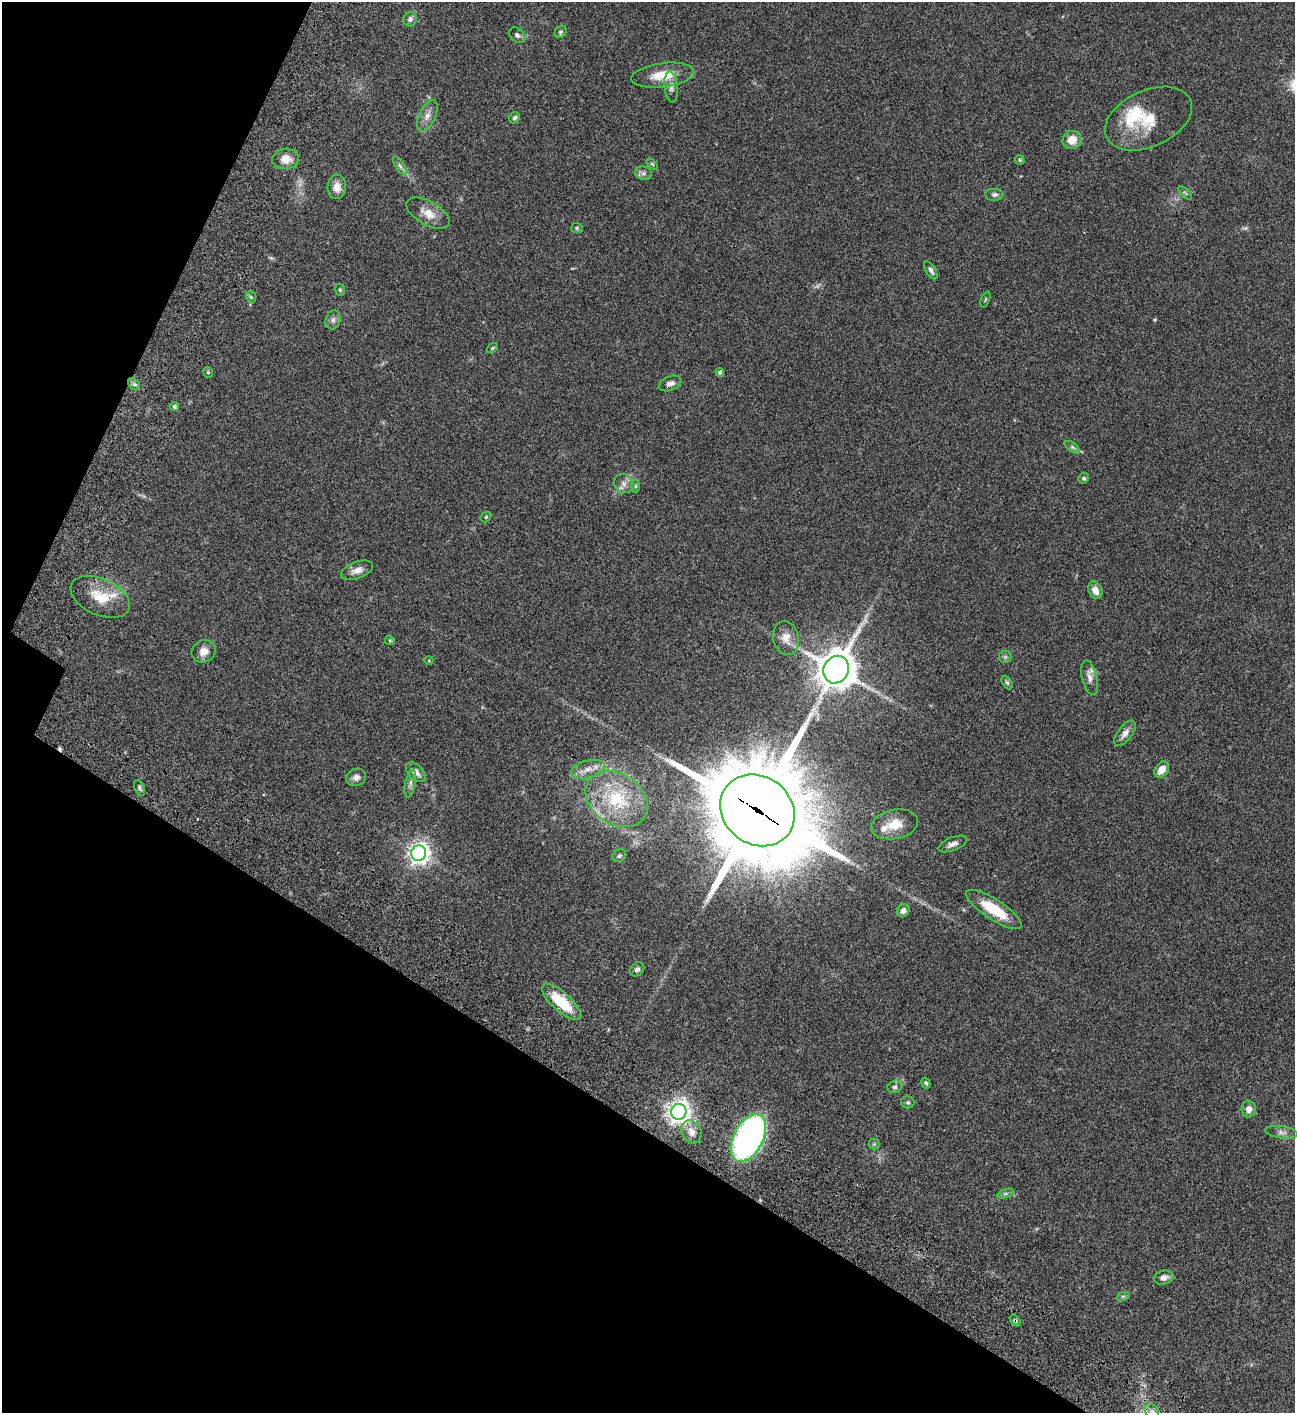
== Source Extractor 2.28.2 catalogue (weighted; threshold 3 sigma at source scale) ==
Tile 9 of 4 x 4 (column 1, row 3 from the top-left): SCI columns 505-1797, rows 1614-3024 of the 6053 x 6052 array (HDU 1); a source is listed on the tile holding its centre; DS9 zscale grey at full resolution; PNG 1297 x 1415 px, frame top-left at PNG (2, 2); each listed source drawn as its Kron ellipse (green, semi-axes under 4 px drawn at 4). Shown black and unused: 26% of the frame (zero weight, under 3 of 4 exposures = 13% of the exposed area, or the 3 px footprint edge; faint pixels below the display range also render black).
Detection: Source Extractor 2.28.2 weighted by HDU 2 'WHT'; one run over the whole footprint, this tile lists its part. Background 0.0647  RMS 0.0059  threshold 0.0264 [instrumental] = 3 sigma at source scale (4.5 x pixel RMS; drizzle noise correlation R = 1.50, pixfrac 1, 0.05/0.05 arcsec/px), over >= 5 px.
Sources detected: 86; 3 too faint to see at this stretch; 1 cosmic-ray / hot-pixel residue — neither listed nor drawn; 5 inside a brighter listed object's ellipse — not listed separately; the other 77 listed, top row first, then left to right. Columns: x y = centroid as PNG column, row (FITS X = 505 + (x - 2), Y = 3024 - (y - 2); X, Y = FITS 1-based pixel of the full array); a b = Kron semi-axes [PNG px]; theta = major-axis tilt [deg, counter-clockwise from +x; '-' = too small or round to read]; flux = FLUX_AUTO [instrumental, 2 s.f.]
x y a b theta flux
410 19 7 6 - 1.8
560 32 7 5 49 0.99
517 35 9 6 -40 1.7
663 75 31 12 7 13
671 87 15 6 -84 2.7
427 116 17 8 65 4.2
515 118 6 5 - 1.3
1149 119 46 28 24 22
1072 140 9 9 - 6.8
286 159 13 10 7 6
1020 160 4 4 - 0.78
652 164 6 4 -44 0.66
400 166 11 4 -58 1.6
643 173 9 6 -14 1.7
337 187 12 9 87 4.9
1185 193 8 3 -45 0.86
995 194 9 6 0 1.8
428 213 24 12 -30 7.7
577 228 6 5 - 0.85
931 270 10 5 -57 1.7
340 290 6 4 -74 0.87
251 297 6 4 -48 0.75
985 299 8 3 69 0.58
333 320 9 7 74 2
492 348 6 4 37 0.65
208 372 5 5 - 0.69
720 372 4 4 - 1.6
670 383 12 7 21 2.7
134 384 6 5 - 1.2
174 407 4 4 - 0.94
1072 447 9 4 -36 1.2
1084 478 5 5 - 1
624 483 10 9 - 3
635 486 6 4 90 0.76
486 517 6 4 46 0.67
357 570 17 8 21 4
1095 590 9 6 -65 3.6
100 597 31 18 -24 15
786 638 17 12 -75 6
390 640 5 4 - 0.74
204 651 12 10 31 4.5
1005 657 6 6 - 1.1
429 660 4 4 - 0.5
836 670 14 12 60 1300
1090 678 18 7 -76 3.3
1007 682 7 4 -61 0.85
1125 733 15 7 53 3.3
588 769 17 8 15 5.1
1161 770 9 6 56 5.9
416 772 12 7 -45 3.5
356 777 10 8 23 2.7
410 783 14 5 78 2
140 788 8 5 -66 1.2
617 799 33 25 -34 34
757 810 39 34 -38 9000
895 824 23 14 11 10
953 844 15 6 21 2.9
419 853 8 7 - 350
619 856 7 6 - 1.1
994 909 32 10 -33 18
903 911 6 6 - 2.6
637 969 8 6 43 1.6
561 1002 24 9 -42 22
926 1083 6 4 -60 1
895 1087 7 6 - 1.5
908 1102 6 6 - 1
1249 1109 8 7 - 3.4
679 1112 8 7 - 420
692 1132 12 9 -62 4.8
1282 1132 16 6 -7 2.4
748 1138 26 14 63 160
874 1144 5 5 - 0.76
1005 1194 9 4 19 1.1
1164 1278 10 7 15 2.8
1123 1296 7 4 18 0.89
1015 1321 7 4 -44 0.79
1152 1411 8 6 -41 2.4
Overlapping masked pixels (flux is a lower limit): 4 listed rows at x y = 757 810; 679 1112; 748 1138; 1015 1321